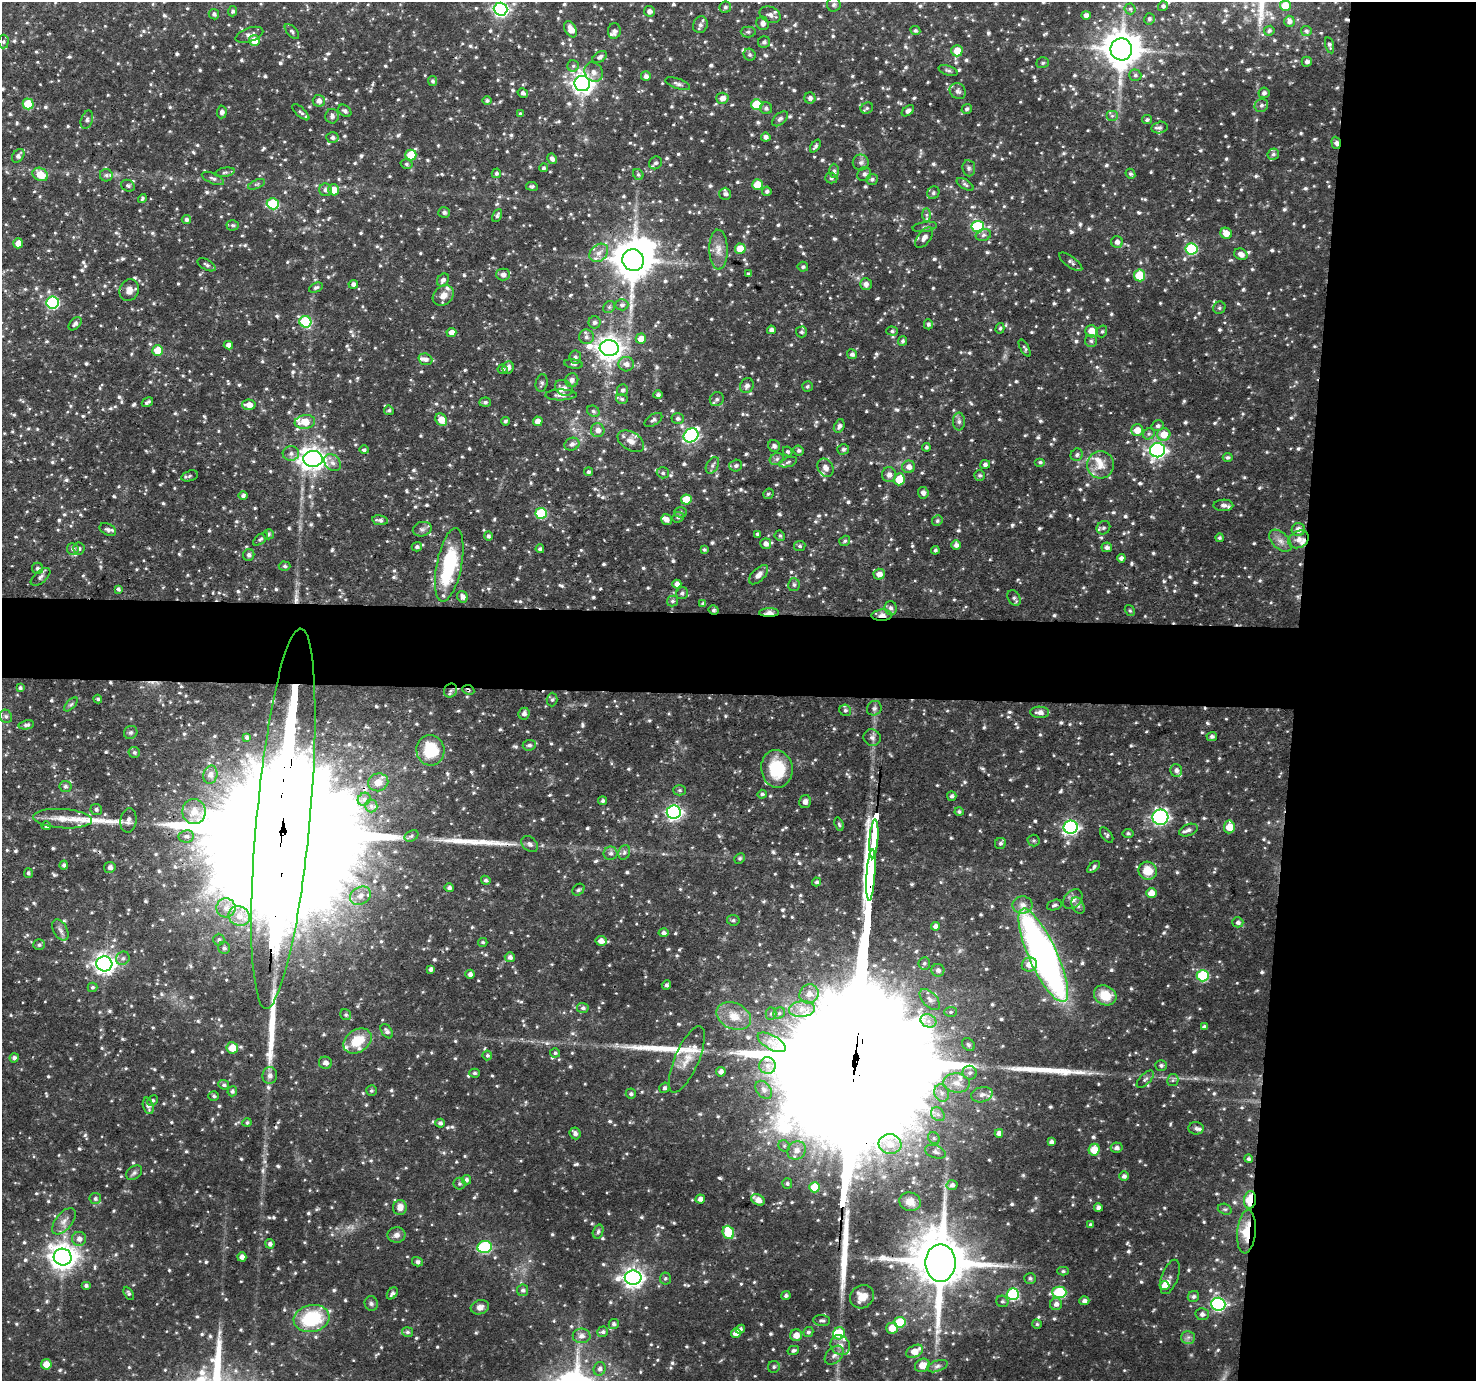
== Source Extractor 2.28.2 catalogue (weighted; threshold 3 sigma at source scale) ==
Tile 6 of 3 x 3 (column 3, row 2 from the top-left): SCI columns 2987-4460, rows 1505-2883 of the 4480 x 4512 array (HDU 1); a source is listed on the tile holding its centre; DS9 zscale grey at full resolution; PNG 1478 x 1383 px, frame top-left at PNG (2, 2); each listed source drawn as its Kron ellipse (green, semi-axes under 4 px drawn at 4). Shown black and unused: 17% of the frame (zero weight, under 3 of 4 exposures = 4% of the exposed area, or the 3 px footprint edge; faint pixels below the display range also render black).
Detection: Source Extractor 2.28.2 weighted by HDU 2 'WHT'; one run over the whole footprint, this tile lists its part. Background 0.0748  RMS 0.0065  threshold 0.0294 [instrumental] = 3 sigma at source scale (4.5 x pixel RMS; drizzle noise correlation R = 1.50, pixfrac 1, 0.05/0.05 arcsec/px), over >= 5 px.
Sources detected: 1390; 1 inside a brighter object's white glare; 7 cosmic-ray / hot-pixel residue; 8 long thin detections or spike segments (spike, bleed or trail) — neither listed nor drawn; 40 inside a brighter listed object's ellipse — not listed separately; of the other 1334, all 500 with FLUX_AUTO >= 1.23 (the completeness limit of this list) listed and drawn (834 fainter detections not listed), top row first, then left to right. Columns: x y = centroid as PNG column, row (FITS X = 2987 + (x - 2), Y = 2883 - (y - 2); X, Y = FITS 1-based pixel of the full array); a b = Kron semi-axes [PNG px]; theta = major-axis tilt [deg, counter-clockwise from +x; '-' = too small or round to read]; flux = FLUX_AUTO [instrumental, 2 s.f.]
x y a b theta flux
834 4 7 7 - 1.9
1163 6 5 5 - 1.5
1285 6 5 5 - 13
725 7 6 5 - 1.5
501 9 7 6 - 160
1130 9 5 5 - 1.2
233 11 5 4 - 1.6
649 11 5 5 - 3
214 14 5 5 - 1.7
770 15 11 7 -24 3
1086 15 5 4 - 3.1
1149 19 6 5 - 1.4
1289 21 5 5 - 2.5
763 23 7 6 - 3.4
700 25 8 7 - 2.7
571 29 9 5 -62 6.8
915 30 5 4 - 1.4
292 31 9 4 -48 1.5
614 31 8 6 80 2.4
1269 31 5 5 - 1.4
1306 31 5 5 - 1.3
748 32 7 5 0 1.5
249 35 14 7 19 3.2
254 40 5 5 - 9.5
3 42 7 5 88 1.3
764 42 6 5 - 1.9
1330 45 8 4 -75 1.5
1121 49 11 10 - 1700
957 51 6 5 - 9.2
750 55 6 5 - 1.4
600 57 8 5 31 2.2
1307 62 5 5 - 1.9
1043 63 6 5 - 1.4
573 66 6 5 - 1.5
948 70 10 4 -18 1.5
594 72 10 8 -52 3.9
1135 75 6 5 - 1.6
646 76 5 5 - 2.7
432 81 5 4 - 1.4
582 83 8 7 - 410
678 84 13 5 -19 2.4
958 91 8 7 - 2.2
523 93 5 4 - 1.9
1264 93 5 5 - 2.1
722 98 6 5 - 4.1
810 98 5 5 - 2.3
319 101 6 6 - 3.4
487 101 4 4 - 1.5
28 104 5 5 - 22
757 104 5 5 - 26
1261 105 7 6 - 2.1
766 108 6 5 - 1.6
867 108 6 5 - 1.4
967 109 5 4 - 1.6
345 111 7 5 -38 1.8
908 111 7 4 39 2.4
222 112 6 5 - 2.1
301 112 11 4 -43 1.5
520 114 4 4 - 1.4
332 116 7 7 - 2.7
1112 116 6 5 - 1.6
780 119 9 5 40 2
87 120 9 6 73 2.1
1147 120 5 4 - 1.5
1159 128 8 5 14 1.8
766 137 5 4 - 2.4
332 138 6 5 - 2.3
1336 143 6 4 -73 2.5
815 146 7 4 54 1.6
1273 154 6 5 - 1.6
411 155 5 5 - 16
18 156 7 5 54 2.6
552 159 5 4 - 2.3
861 162 8 8 - 2.4
655 163 7 6 - 2
407 164 6 4 -16 1.3
543 168 4 4 - 1.4
969 168 8 6 -84 1.7
834 171 7 5 -88 1.4
225 172 10 4 11 1.6
496 173 5 4 - 1.6
40 174 8 6 -27 11
638 174 6 5 - 1.3
864 174 7 6 - 2.1
1130 174 5 4 - 1.7
106 175 6 6 - 1.8
213 178 12 5 -24 1.9
831 178 6 5 - 1.3
872 179 6 5 - 1.6
257 184 9 4 21 1.3
965 184 9 4 -31 1.6
757 185 5 5 - 13
128 186 7 5 -27 1.6
532 186 6 4 -9 1.3
325 190 6 6 - 2.4
334 190 5 5 - 9.1
767 191 5 4 - 1.4
933 193 6 6 - 1.5
725 194 6 6 - 2.2
142 198 5 4 - 1.3
273 204 6 5 - 38
444 213 6 5 - 1.7
497 215 7 4 64 1.6
926 215 7 4 -89 1.4
186 220 4 4 - 1.9
233 225 6 5 - 1.4
925 227 12 5 9 1.7
978 227 6 6 - 55
1226 233 6 5 - 6.8
983 235 8 6 17 2
924 238 12 6 52 3.6
1117 242 6 5 - 3.2
18 243 5 5 - 5.8
740 249 5 5 - 11
1191 249 6 5 - 46
718 250 20 9 -88 6.7
599 253 10 8 43 5.3
1241 254 7 5 -28 3.7
633 260 11 10 - 2000
1071 262 14 5 -36 2.2
207 265 10 5 -29 1.8
803 267 5 5 - 1.5
503 274 7 6 - 3
748 274 4 4 - 1.4
1140 275 6 5 - 25
443 280 7 5 52 2.5
353 284 5 4 - 2.4
866 284 6 6 - 2.7
316 287 7 4 25 1.4
129 290 11 9 67 5.3
443 295 11 9 39 6
53 302 6 6 - 82
622 305 6 5 - 2
609 307 6 5 - 1.5
1219 308 6 6 - 1.3
305 322 6 5 - 41
594 322 6 6 - 2
75 324 8 5 45 2.2
928 324 5 4 - 1.9
1000 328 5 4 - 1.3
771 330 4 4 - 2.8
892 331 6 4 -1 1.3
1091 331 6 6 - 9
1102 331 6 5 - 1.3
451 332 5 4 - 4.5
801 332 5 5 - 1.5
586 337 7 7 - 2.6
641 339 5 5 - 7.9
903 341 5 4 - 1.4
1091 341 6 6 - 1.5
228 345 5 4 - 3.3
609 348 9 8 - 650
1025 348 10 4 -61 1.3
158 350 5 5 - 18
852 354 5 5 - 2.2
575 357 7 6 - 1.6
425 359 7 5 -19 2.5
574 364 9 4 -9 1.5
626 364 8 7 - 3.7
508 367 6 5 - 3
502 369 5 4 - 1.4
572 380 7 6 - 2.4
542 383 9 6 79 1.7
747 386 7 6 - 2.8
807 386 5 5 - 1.2
564 388 9 7 -34 3.5
622 390 6 5 - 1.7
561 395 16 5 1 3.7
658 395 4 4 - 2
622 399 6 4 -17 1.3
717 399 7 6 - 1.9
147 402 6 3 32 1.8
485 402 6 4 5 1.4
249 405 6 5 - 5.4
389 410 5 4 - 1.3
593 411 6 5 - 1.5
678 419 6 5 - 2
441 420 7 5 -53 9.6
653 420 10 5 33 1.8
505 421 4 4 - 1.4
538 421 5 4 - 5.5
959 421 9 6 -90 2.1
305 422 10 7 7 11
839 426 7 5 65 2.2
1158 426 6 5 - 1.8
598 430 7 6 - 4.1
1137 430 6 5 - 7.7
1149 434 6 5 - 1.4
1164 434 6 6 - 10
691 435 8 6 40 120
631 441 14 9 -31 5.5
572 444 7 6 - 2.7
774 446 6 5 - 2
926 447 4 4 - 1.3
843 449 6 5 - 1.7
364 450 5 4 - 1.5
1158 450 7 7 - 190
787 451 5 4 - 1.3
798 451 5 5 - 1.5
291 453 8 7 - 3.1
1077 455 6 5 - 1.7
1228 457 5 4 - 1.4
313 459 9 8 - 500
777 459 7 5 23 1.7
788 462 9 4 19 1.5
1040 462 5 4 - 1.4
333 463 9 7 -45 3
985 464 5 4 - 1.9
712 465 9 5 59 2.1
736 465 6 6 - 1.8
1100 465 13 13 - 8.4
909 467 6 6 - 4.3
825 468 10 7 -57 3.7
588 472 4 4 - 1.6
663 473 6 5 - 1.4
889 475 7 7 - 3.4
980 475 5 5 - 1.6
190 476 9 5 17 1.5
899 479 6 5 - 17
923 493 6 5 - 2.7
768 494 5 5 - 1.3
243 496 5 4 - 2
686 499 5 5 - 13
1223 505 10 5 0 2.7
681 512 6 5 - 1.3
541 513 6 5 - 44
678 517 6 5 - 1.6
380 520 8 5 -8 2.2
666 520 6 5 - 3.1
937 521 5 5 - 1.3
1103 528 7 6 - 1.8
422 529 9 7 15 2.4
108 530 9 5 -26 2.3
1298 530 6 6 - 4.2
268 534 5 5 - 1.3
757 534 4 4 - 1.2
488 536 4 4 - 1.6
780 536 5 5 - 1.3
1219 538 4 4 - 1.2
261 539 9 4 41 1.5
1299 539 10 8 28 4.8
845 541 6 5 - 1.3
1280 541 13 8 -45 4.8
766 544 5 5 - 3.4
956 545 5 4 - 2.8
800 546 5 5 - 1.3
417 547 5 4 - 1.8
1107 547 5 4 - 2.3
73 549 6 5 - 2
79 549 6 6 - 1.4
540 549 4 3 - 1.6
704 549 4 4 - 1.4
935 550 4 4 - 1.5
249 555 6 5 - 2
1121 558 4 4 - 2.6
449 565 37 12 79 52
285 566 6 4 -3 1.5
37 568 6 5 - 1.7
879 574 5 5 - 5
759 575 12 6 44 3.2
40 577 12 6 40 2.3
677 584 4 4 - 3.3
794 585 6 6 - 1.4
118 589 4 4 - 1.5
682 593 6 5 - 1.9
462 597 6 5 - 3.2
1014 598 8 6 -56 1.8
672 601 5 5 - 1.6
703 604 4 3 - 1.6
891 608 7 6 - 2.1
714 610 5 4 - 1.5
1130 611 6 4 -57 1.2
769 613 10 3 1 7.1
882 615 10 5 3 3.8
20 688 4 4 - 1.4
450 690 7 6 - 1.9
468 690 6 4 -26 1.3
98 699 4 4 - 1.3
552 699 7 5 87 1.4
71 704 8 4 47 1.2
874 708 8 7 - 2
845 710 6 5 - 1.7
1040 712 9 5 -2 3.9
524 714 6 5 - 2.9
6 716 7 6 - 1.8
26 725 8 4 10 2
131 732 7 6 - 1.4
1212 736 5 4 - 1.9
247 737 3 3 - 1.3
872 738 9 8 - 2.7
529 745 6 5 - 1.8
430 750 15 14 - 24
134 752 5 5 - 1.5
777 769 19 15 -82 30
1176 770 6 6 - 2.6
210 775 9 7 78 2.9
378 782 10 8 18 5.8
65 786 6 5 - 1.8
679 790 6 5 - 1.3
762 794 4 4 - 1.4
952 796 5 4 - 1.8
364 799 7 5 45 1.9
602 801 4 4 - 1.5
805 802 7 6 - 2.8
371 806 6 6 - 1.9
96 809 6 5 - 1.7
194 812 12 11 - 7.5
674 812 7 6 - 180
959 812 4 4 - 1.3
1160 817 8 7 - 150
63 819 29 9 -3 11
283 819 191 27 85 110000
128 820 12 8 82 3.4
839 824 7 4 -73 1.3
46 826 5 4 - 1.7
1071 827 7 6 - 160
1229 827 6 5 - 13
1188 830 10 5 22 2.5
1128 833 5 4 - 1.3
1107 835 9 5 -54 1.4
186 836 7 6 - 2.2
411 836 7 5 28 1.6
874 839 19 3 86 1600
1034 840 6 6 - 1.3
1000 843 6 5 - 1.7
530 844 9 6 -39 2.2
624 852 7 5 70 1.8
611 853 7 6 - 2.3
740 858 5 5 - 1.3
64 865 4 4 - 1.7
110 867 6 5 - 2.1
1094 867 8 3 41 1.4
1148 871 9 9 - 12
28 873 5 4 - 1.4
871 875 26 3 86 3300
486 880 5 4 - 1.7
817 882 4 4 - 1.5
449 888 4 4 - 1.9
578 890 7 5 43 1.4
1151 893 5 5 - 8.1
360 896 11 8 28 4.6
1073 899 11 8 47 3.9
1023 905 10 8 1 4.3
1054 905 8 5 17 1.7
1078 905 9 5 -63 2
226 908 9 9 - 5
239 916 11 9 -28 6.8
733 920 6 5 - 1.4
1238 922 5 5 - 1.9
935 926 4 4 - 2.9
60 930 11 7 -61 2.9
664 933 5 4 - 2
219 940 6 5 - 1.6
601 941 5 5 - 4.7
483 942 5 4 - 1.2
39 945 6 5 - 1.5
224 948 6 5 - 1.8
1043 955 51 14 -65 330
510 957 5 5 - 2.4
123 958 7 6 - 2.1
924 963 6 6 - 1.5
104 964 8 7 - 370
1029 965 8 7 - 7.1
431 969 4 4 - 2.4
938 970 6 6 - 2.7
470 974 4 4 - 2.6
1203 976 6 5 - 46
666 985 5 4 - 1.5
92 987 5 4 - 1.3
809 994 10 9 - 6.1
1105 995 12 9 -27 15
930 999 13 7 -47 3.9
583 1008 6 5 - 1.7
802 1009 13 8 5 6.6
951 1012 6 5 - 1.2
779 1013 6 5 - 1.6
771 1014 6 5 - 1.4
346 1015 6 5 - 1.3
734 1016 18 13 -25 11
928 1021 8 6 -21 3.7
1204 1027 4 3 - 1.6
387 1031 8 5 -54 2.3
357 1041 15 11 34 18
772 1042 16 7 -29 5.7
968 1045 7 5 -45 1.4
232 1048 6 5 - 12
555 1053 5 4 - 1.3
487 1055 5 5 - 1.3
14 1058 4 4 - 2.3
687 1059 36 12 67 13
325 1063 6 6 - 3.6
1161 1065 6 5 - 1.5
767 1066 8 8 - 3.9
721 1072 5 5 - 3
475 1073 5 4 - 1.3
970 1073 7 6 - 2.2
270 1076 8 7 - 2.9
1145 1079 11 5 46 1.9
1173 1080 6 5 - 1.5
956 1083 13 9 -5 6.3
224 1085 5 4 - 1.4
664 1088 5 4 - 1.7
764 1090 10 7 -51 2.7
232 1091 5 5 - 1.7
371 1091 5 5 - 1.3
942 1093 9 7 -70 3.2
631 1094 5 5 - 1.5
982 1095 11 7 15 3.3
214 1096 5 4 - 1.3
152 1101 5 4 - 1.4
148 1106 8 5 -75 2.9
938 1114 7 6 - 2.4
247 1122 4 4 - 1.2
440 1123 4 4 - 2.1
1196 1128 8 6 -4 2
575 1133 6 5 - 2.4
999 1133 4 4 - 3
934 1138 6 5 - 1.3
1051 1142 4 4 - 2.2
890 1144 11 10 - 8.2
784 1146 6 5 - 1.3
1117 1148 6 5 - 2.4
796 1150 9 8 - 5.4
1094 1150 6 5 - 15
935 1152 11 6 -19 2.5
1248 1159 4 4 - 1.4
134 1173 9 6 36 1.8
1124 1176 5 5 - 2.1
466 1180 5 5 - 1.9
460 1184 6 6 - 1.4
787 1184 5 5 - 1.4
952 1185 5 5 - 2.3
815 1187 5 5 - 15
95 1199 6 5 - 1.6
700 1199 4 4 - 3.4
758 1200 7 5 -32 5.4
1250 1200 9 6 83 22
910 1202 11 9 -18 5.7
400 1207 7 7 - 5.2
1098 1208 4 4 - 2.6
1225 1209 7 5 -18 1.3
64 1221 16 8 51 4.9
1091 1225 3 3 - 1.5
598 1232 7 5 72 1.4
728 1232 7 5 -69 24
1246 1232 22 9 85 17
396 1235 9 7 7 3.2
79 1239 7 7 - 3.5
270 1244 4 4 - 2.2
485 1247 7 6 - 66
63 1257 9 8 - 740
242 1257 4 4 - 3.4
417 1262 5 4 - 1.8
940 1263 18 15 90 4700
1063 1271 5 4 - 1.3
1170 1277 18 8 70 2.6
633 1278 8 7 - 380
665 1278 6 5 - 1.3
1030 1278 6 5 - 1.6
86 1285 5 4 - 1.7
1165 1286 5 4 - 7.1
523 1290 6 5 - 1.8
1059 1292 7 5 -1 48
129 1293 7 4 -61 1.3
392 1293 7 4 52 2.2
1013 1294 6 6 - 62
786 1296 4 4 - 1.6
1193 1296 6 5 - 1.8
862 1297 12 11 - 9.3
1002 1301 6 5 - 1.5
1084 1301 5 4 - 2.6
371 1304 7 6 - 1.7
1056 1304 6 6 - 3.2
1218 1304 7 6 - 120
480 1307 9 7 18 4
1202 1314 6 6 - 2.5
312 1319 18 13 14 43
822 1320 8 5 -5 2
900 1322 6 5 - 29
614 1324 5 5 - 1.8
1037 1324 5 5 - 1.2
892 1328 6 5 - 9.4
740 1329 5 4 - 1.7
407 1332 5 5 - 1.5
603 1332 5 5 - 1.7
808 1332 5 5 - 1.5
736 1333 5 4 - 5
839 1333 6 5 - 16
796 1335 6 6 - 6.1
582 1336 9 7 0 3.6
1188 1337 7 6 - 2.1
840 1345 10 9 - 4.7
793 1350 6 4 14 1.7
915 1351 9 6 28 9.5
834 1355 11 7 45 3.2
46 1364 5 5 - 7.9
922 1365 8 6 32 8.4
937 1366 11 5 19 2.2
774 1367 6 6 - 1.5
600 1369 7 6 - 2.4
Overlapping masked pixels (flux is a lower limit): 16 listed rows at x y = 1336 143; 633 260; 129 290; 449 565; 714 610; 769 613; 882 615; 450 690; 468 690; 430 750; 283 819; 871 875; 1250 1200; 1246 1232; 940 1263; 915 1351
Isophote crosses this tile's border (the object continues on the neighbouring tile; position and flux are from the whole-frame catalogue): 3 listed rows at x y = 834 4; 1163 6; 283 819